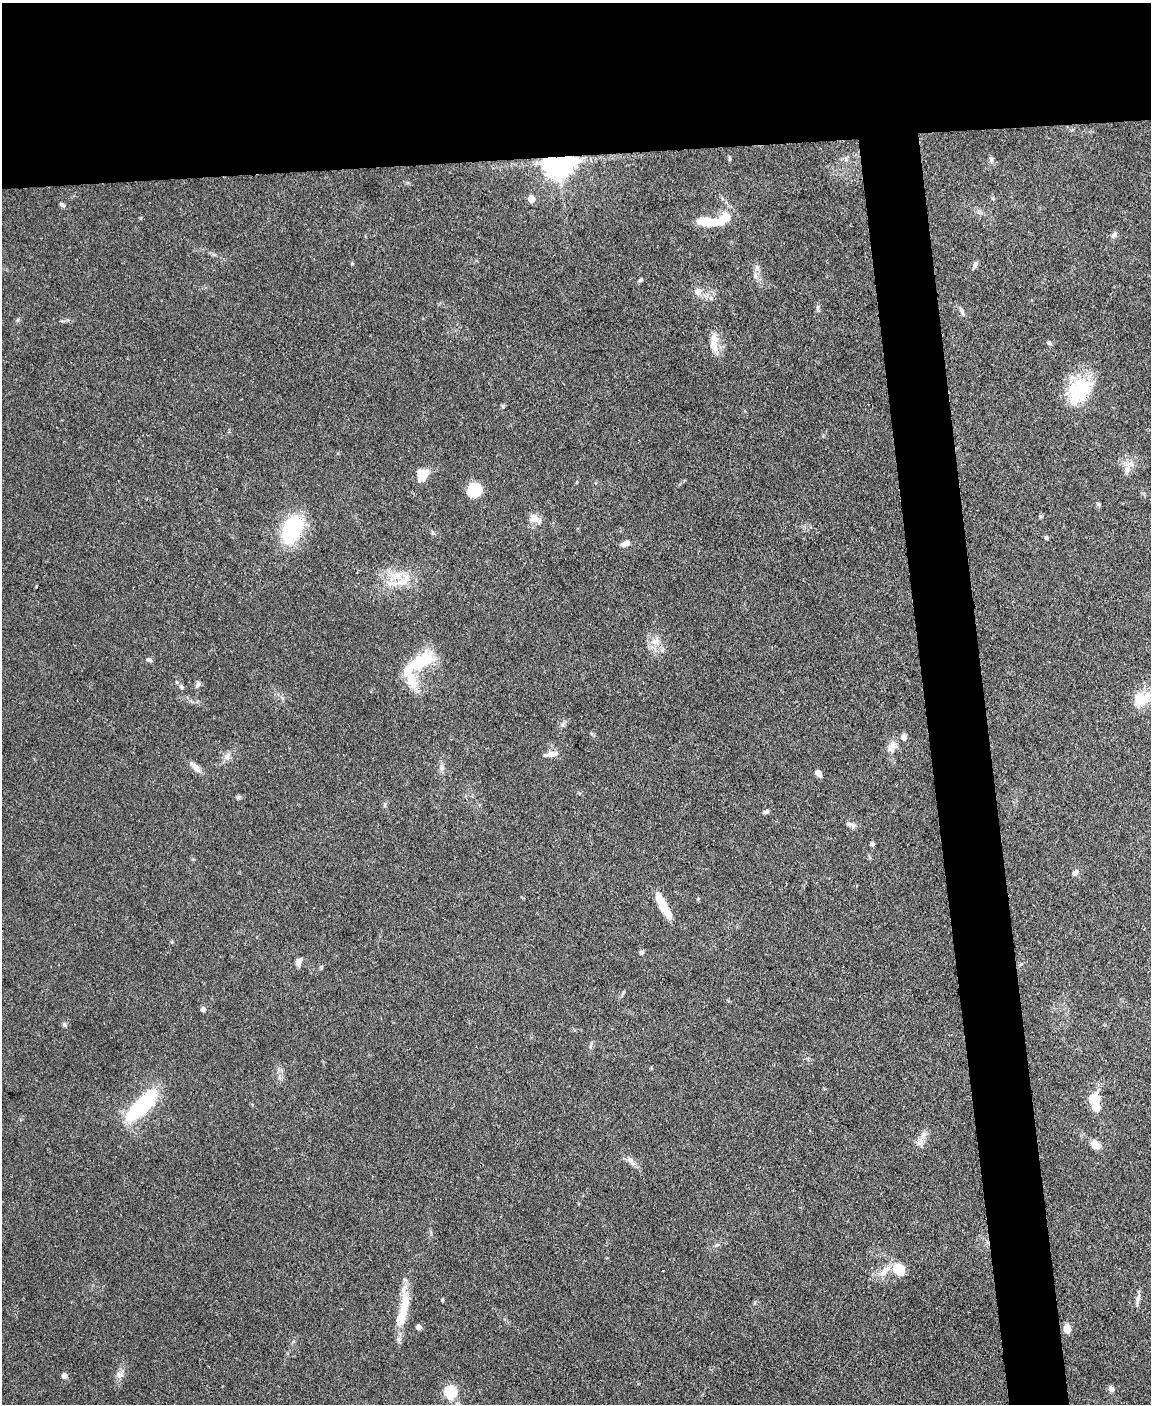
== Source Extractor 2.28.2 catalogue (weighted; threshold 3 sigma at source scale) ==
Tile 2 of 4 x 3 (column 2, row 1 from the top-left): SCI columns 1151-2299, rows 3042-4443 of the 4599 x 4572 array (HDU 1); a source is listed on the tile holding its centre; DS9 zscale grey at full resolution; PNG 1153 x 1406 px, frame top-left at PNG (2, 3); no overlay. Shown black and unused: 16% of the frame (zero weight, under 3 of 4 exposures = <1% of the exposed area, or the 3 px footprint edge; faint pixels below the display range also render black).
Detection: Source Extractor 2.28.2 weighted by HDU 2 'WHT'; one run over the whole footprint, this tile lists its part. Background 0.142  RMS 0.0052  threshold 0.0234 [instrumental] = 3 sigma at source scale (4.5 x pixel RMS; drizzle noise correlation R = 1.50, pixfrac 1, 0.05/0.05 arcsec/px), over >= 5 px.
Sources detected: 81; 7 inside a brighter object's white glare — not listed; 7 inside a brighter listed object's ellipse — not listed separately; the other 67 listed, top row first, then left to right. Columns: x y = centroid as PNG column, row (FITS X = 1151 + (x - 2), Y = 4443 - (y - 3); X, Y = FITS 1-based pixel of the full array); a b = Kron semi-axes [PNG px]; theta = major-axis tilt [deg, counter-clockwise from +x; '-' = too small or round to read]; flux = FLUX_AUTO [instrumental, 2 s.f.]
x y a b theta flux
991 159 8 6 58 1.3
559 162 9 8 - 810
531 199 5 5 - 9.9
62 205 7 4 -33 1.2
709 222 28 10 -4 13
1114 235 9 6 44 1.6
975 265 9 5 61 1.6
755 276 9 6 74 2.1
641 280 7 5 40 0.89
698 291 10 9 - 3.1
962 311 11 5 -72 1.6
1049 343 6 5 - 0.91
713 346 21 9 -67 5.5
1079 391 37 23 49 29
1127 470 15 5 74 2.9
423 474 14 10 48 8.6
577 482 5 3 - 0.41
474 490 11 10 - 22
1098 504 6 4 -72 0.75
534 518 12 10 -16 4.7
292 530 16 10 67 73
433 533 6 4 -19 0.78
1046 538 5 4 - 0.88
625 543 11 6 25 2.9
404 581 23 10 44 7.7
655 641 10 9 - 3.7
148 659 7 5 -33 1.1
419 663 21 20 - 18
198 684 8 6 57 1.5
182 687 6 5 - 0.95
1143 700 24 14 43 11
563 724 7 4 72 1
903 737 8 6 -77 2.3
892 745 12 9 15 3.4
552 754 15 7 9 3.8
227 756 9 8 - 2.3
195 767 15 7 -44 3.8
442 768 9 7 -68 2.1
819 774 8 5 -47 2.9
238 797 6 5 - 0.85
766 812 7 5 29 1.2
850 824 14 5 -23 1.9
872 844 6 5 - 1
1075 873 8 6 43 1.9
663 905 31 8 -60 12
641 952 6 5 - 1
299 962 11 7 64 2.9
203 1009 5 5 - 1.8
64 1024 7 4 -59 0.85
1094 1100 17 12 80 9.1
142 1105 37 15 47 42
919 1143 9 7 -13 2.2
1095 1145 12 9 -45 4.1
630 1160 12 6 -49 2.5
899 1269 14 12 -49 9.9
662 1271 3 2 - 0.48
885 1271 20 8 48 5.6
405 1280 6 4 -19 0.8
1138 1297 15 5 71 2
442 1300 4 3 - 0.65
403 1316 36 14 74 13
418 1327 5 5 - 1.9
1067 1329 9 6 -84 4.8
120 1375 11 8 -24 2.4
64 1376 6 6 - 1.8
1111 1389 7 6 - 2
450 1392 6 6 - 58
Overlapping masked pixels (flux is a lower limit): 1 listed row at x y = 559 162
Isophote crosses this tile's border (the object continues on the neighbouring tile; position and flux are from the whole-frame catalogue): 1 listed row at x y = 1143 700
Unlisted compact peaks at least as high as the median listed source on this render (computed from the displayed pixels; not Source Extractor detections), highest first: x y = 818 310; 352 264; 503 406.